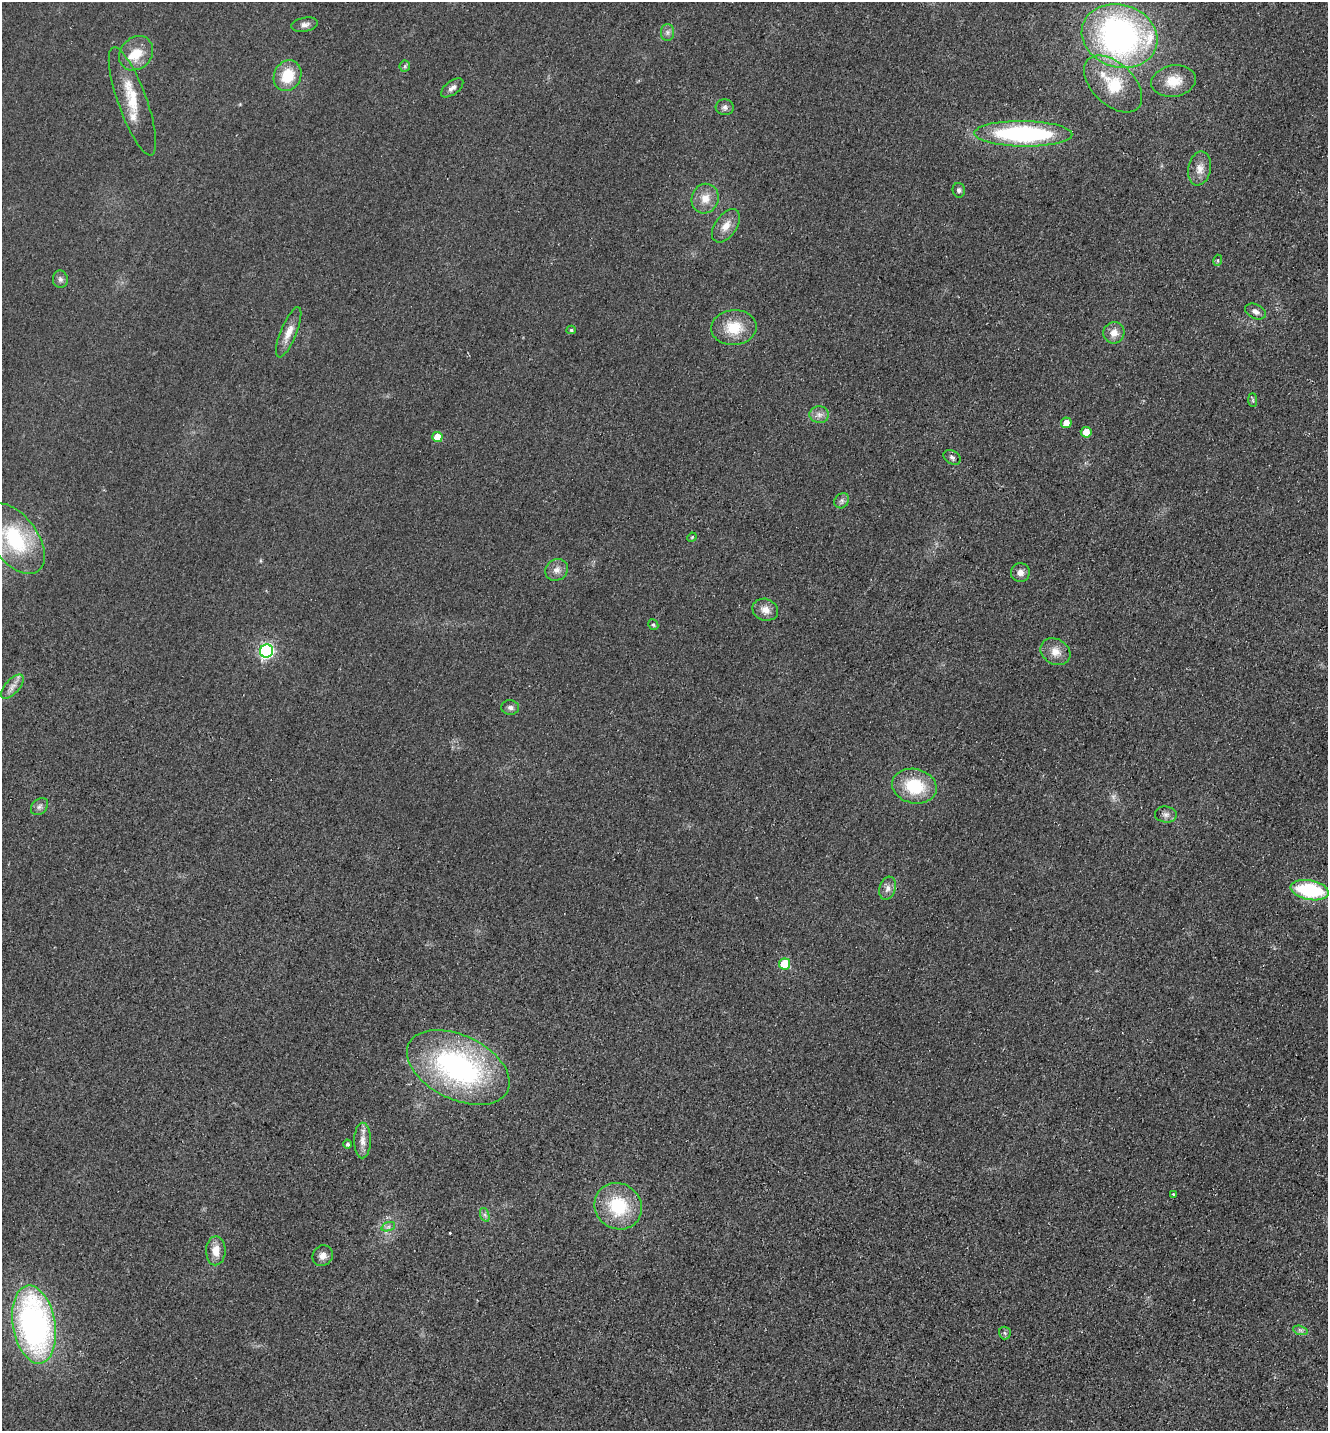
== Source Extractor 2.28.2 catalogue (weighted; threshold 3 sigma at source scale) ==
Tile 6 of 4 x 4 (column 2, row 2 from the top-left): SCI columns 1524-2849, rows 2890-4318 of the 5833 x 5778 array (HDU 1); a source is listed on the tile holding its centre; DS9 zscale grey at full resolution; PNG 1330 x 1433 px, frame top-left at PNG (2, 2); each listed source drawn as its Kron ellipse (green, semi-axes under 4 px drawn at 4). Shown black and unused: <1% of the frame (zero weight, under 2 of 3 exposures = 3% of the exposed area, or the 3 px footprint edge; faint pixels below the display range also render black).
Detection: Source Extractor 2.28.2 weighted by HDU 2 'WHT'; one run over the whole footprint, this tile lists its part. Background 0.0773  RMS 0.014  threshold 0.0611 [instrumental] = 3 sigma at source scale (4.5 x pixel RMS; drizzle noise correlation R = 1.50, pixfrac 1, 0.05/0.05 arcsec/px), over >= 5 px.
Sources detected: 63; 1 too faint to see at this stretch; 1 cosmic-ray / hot-pixel residue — neither listed nor drawn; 3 inside a brighter listed object's ellipse — not listed separately; the other 58 listed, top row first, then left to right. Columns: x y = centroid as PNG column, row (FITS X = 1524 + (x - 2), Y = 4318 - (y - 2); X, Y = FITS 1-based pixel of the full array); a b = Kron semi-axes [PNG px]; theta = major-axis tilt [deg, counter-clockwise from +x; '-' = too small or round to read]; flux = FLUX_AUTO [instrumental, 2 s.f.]
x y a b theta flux
305 25 13 7 10 6.4
667 32 8 6 -90 4.6
1120 36 38 31 -17 430
136 53 19 15 46 28
405 66 6 5 - 2
287 76 16 13 64 39
1174 81 22 15 10 28
1113 84 35 21 -44 60
452 88 13 6 37 6.1
132 101 57 14 -70 39
725 107 9 8 - 4.8
1023 134 49 12 -1 210
1199 168 17 11 78 13
959 190 7 6 - 3.3
705 199 15 13 71 18
726 226 19 11 55 15
1218 260 5 3 - 1.6
60 279 9 7 -80 4.5
1256 311 11 7 -26 6.6
734 328 23 17 5 37
571 330 4 4 - 2.1
289 332 27 8 68 16
1114 333 11 10 - 12
1253 400 7 4 -90 2.4
819 415 9 8 - 7.1
1066 423 5 5 - 12
1086 432 5 5 - 17
437 437 5 5 - 30
952 457 9 6 -33 4.3
842 501 8 6 47 4.6
692 537 5 4 - 1.3
15 539 40 23 -55 110
557 570 12 10 34 9.2
1020 572 9 9 - 8.3
765 610 13 10 -22 12
653 625 5 5 - 2.2
266 651 7 6 - 320
1055 652 16 12 -31 15
12 687 15 7 48 8.4
510 707 9 7 -5 4.6
914 786 22 17 -13 63
39 807 10 7 44 4.9
1166 814 11 8 -4 5.9
888 888 12 8 72 7.7
1310 890 19 10 -10 110
784 964 5 5 - 48
458 1067 55 32 -26 310
362 1141 18 8 89 12
348 1144 4 4 - 3.1
1173 1195 4 3 - 2.7
618 1206 24 22 -38 73
485 1215 7 4 -71 3.1
388 1227 7 4 18 3.1
216 1251 14 10 88 17
323 1256 11 10 - 9
34 1324 39 21 -80 410
1300 1330 7 4 -18 3.1
1005 1333 6 6 - 2.9
Isophote crosses this tile's border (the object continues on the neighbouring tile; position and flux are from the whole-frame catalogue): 1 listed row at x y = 15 539